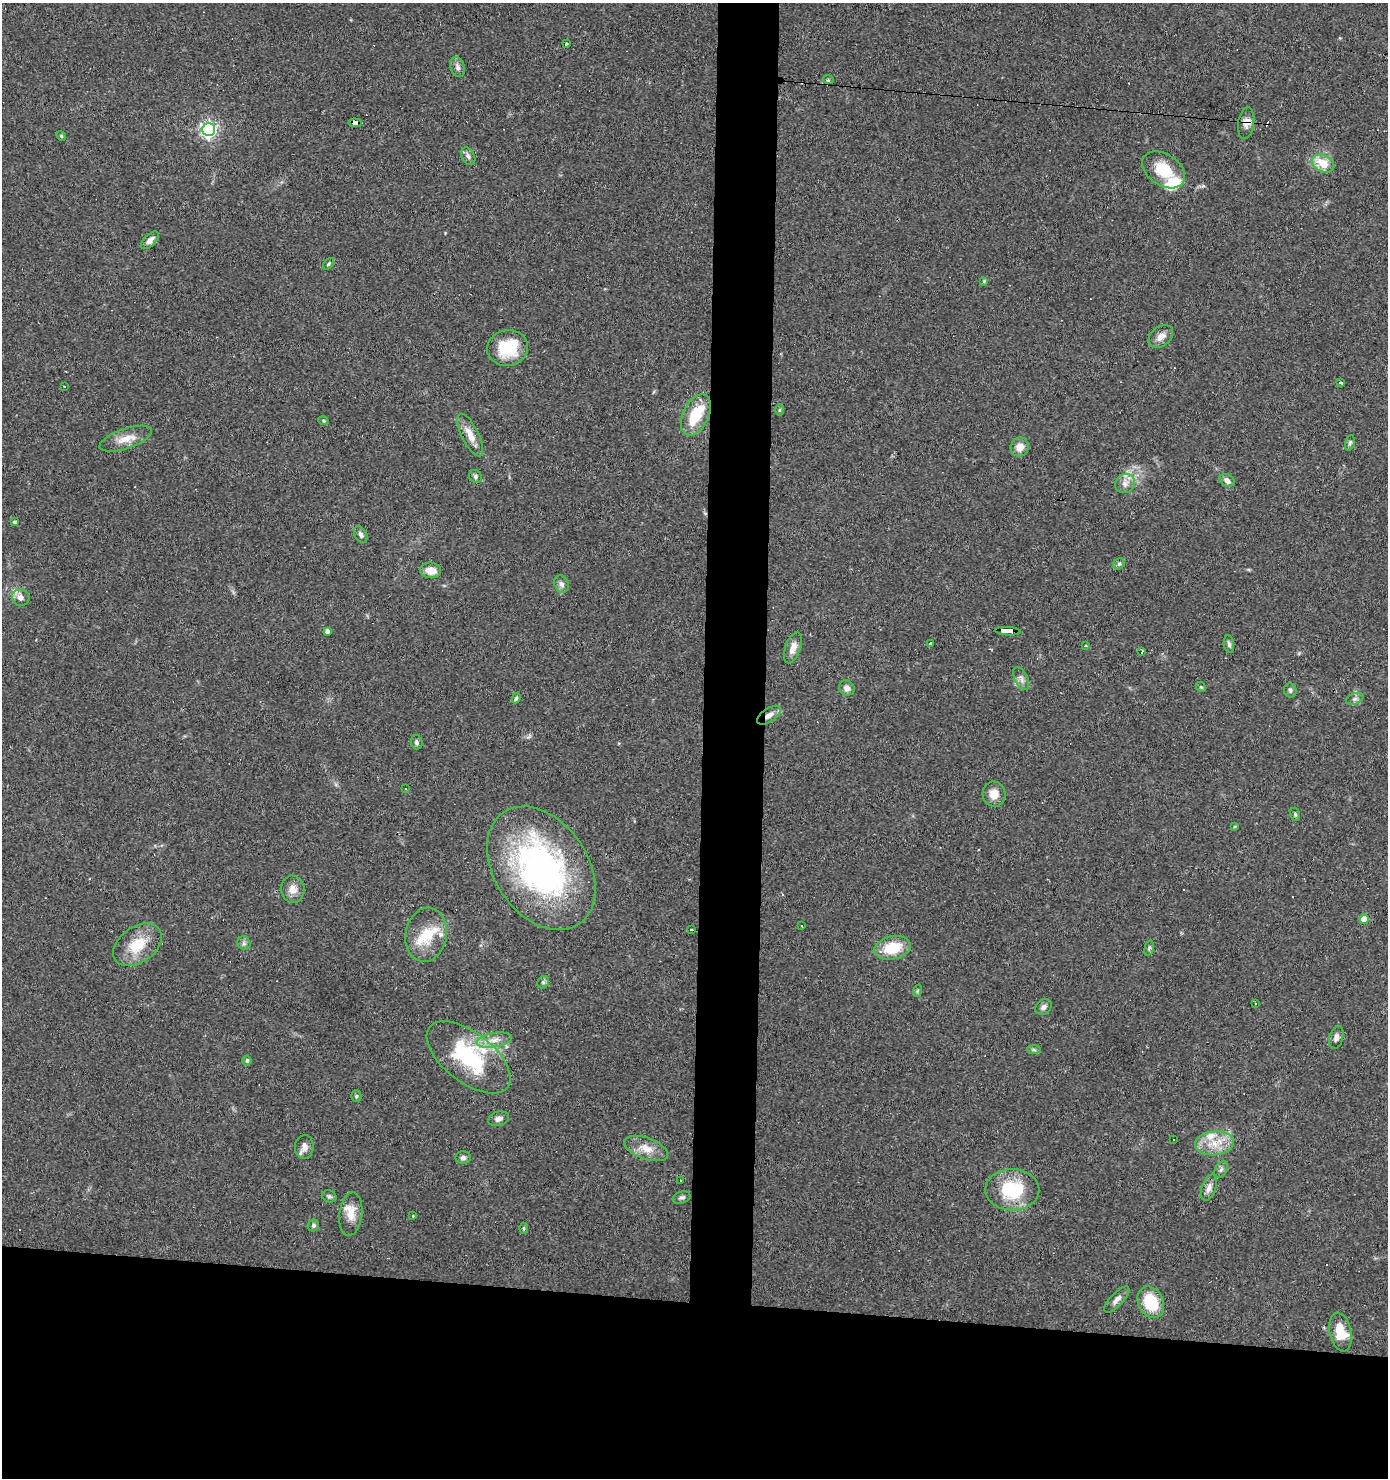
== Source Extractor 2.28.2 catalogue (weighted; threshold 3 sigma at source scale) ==
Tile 8 of 3 x 3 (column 2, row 3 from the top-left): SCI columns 1485-2870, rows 1-1476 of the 4453 x 4429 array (HDU 1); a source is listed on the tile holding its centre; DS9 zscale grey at full resolution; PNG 1390 x 1480 px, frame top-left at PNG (2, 3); each listed source drawn as its Kron ellipse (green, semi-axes under 4 px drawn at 4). Shown black and unused: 16% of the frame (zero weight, under 3 of 4 exposures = <1% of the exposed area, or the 3 px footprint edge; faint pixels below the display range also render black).
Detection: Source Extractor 2.28.2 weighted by HDU 2 'WHT'; one run over the whole footprint, this tile lists its part. Background 0.0606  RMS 0.0051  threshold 0.0229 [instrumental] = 3 sigma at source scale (4.5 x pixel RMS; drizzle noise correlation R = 1.50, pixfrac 1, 0.05/0.05 arcsec/px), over >= 5 px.
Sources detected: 108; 2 inside a brighter object's white glare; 8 cosmic-ray / hot-pixel residue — neither listed nor drawn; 7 inside a brighter listed object's ellipse — not listed separately; the other 91 listed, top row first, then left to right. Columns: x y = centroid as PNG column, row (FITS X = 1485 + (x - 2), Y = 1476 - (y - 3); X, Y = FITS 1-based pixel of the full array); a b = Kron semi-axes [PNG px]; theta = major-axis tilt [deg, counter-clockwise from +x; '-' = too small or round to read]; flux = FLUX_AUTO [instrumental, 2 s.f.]
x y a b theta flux
566 44 3 3 - 1.2
458 67 10 7 -72 2
828 79 5 3 - 0.63
355 123 6 3 -6 47
1246 123 16 8 82 3.6
209 130 6 6 - 160
61 136 5 4 - 0.64
468 156 9 6 -60 1.6
1323 163 12 8 -26 9.7
1164 170 24 15 -34 16
150 240 11 6 43 3.1
328 264 7 4 51 0.82
984 281 4 4 - 0.75
1161 336 14 9 39 3.7
508 348 20 17 9 20
1340 383 3 3 - 1.8
64 386 3 2 - 0.73
779 410 6 4 89 0.61
696 415 22 12 64 17
323 421 5 4 - 0.63
470 435 23 8 -64 6.2
126 439 27 10 19 6.9
1350 443 8 4 77 1
1020 447 9 9 - 4.7
475 476 7 6 - 1
1227 480 8 6 -29 2.5
1125 484 10 9 - 3.1
15 522 4 3 - 1.1
361 534 9 5 -59 1.7
1119 564 6 5 - 0.93
431 570 10 8 -7 5.2
561 584 9 7 -64 2
21 598 9 8 - 2.9
327 631 4 4 - 1.7
1008 631 13 3 -3 110
930 644 3 3 - 6.3
1229 644 9 5 -81 1.1
1086 646 3 3 - 0.97
793 648 16 7 70 4
1142 652 4 2 - 1.1
1021 678 12 6 -64 2.1
1201 687 5 4 - 0.6
847 688 8 7 - 2.6
1290 690 7 6 - 1.1
516 698 5 4 - 1
1355 699 9 5 19 1.5
769 715 13 6 34 3.6
417 742 7 6 - 1.2
406 789 3 2 - 0.47
994 794 12 11 - 5.6
1295 814 7 5 -74 0.85
1235 826 4 3 - 0.52
541 868 67 47 -56 150
293 889 13 12 - 4.7
1364 919 5 4 - 10
801 926 3 2 - 0.71
691 930 3 3 - 1.3
426 935 27 20 80 17
244 943 7 6 - 1.4
137 945 27 18 36 15
893 948 18 11 12 16
1149 948 8 4 76 0.89
543 982 6 5 - 1.1
917 991 6 4 71 0.62
1256 1003 2 2 - 0.53
1043 1007 9 7 39 1.7
1336 1037 12 7 73 2.1
494 1040 18 7 9 4.8
1034 1050 7 4 -2 0.94
468 1057 49 25 -38 46
247 1060 5 4 - 1
356 1096 5 5 - 0.73
498 1119 10 7 16 2.1
1174 1140 2 2 - 0.38
1214 1143 19 12 5 10
304 1147 12 9 87 3.2
646 1148 23 10 -20 7.1
463 1157 7 6 - 1.4
1221 1170 9 5 62 1.4
680 1180 3 3 - 1.5
1209 1188 14 7 70 3
1012 1190 27 20 -1 28
329 1196 7 6 - 1.1
682 1198 9 6 15 1.3
351 1214 22 11 83 7
413 1216 3 3 - 0.43
313 1226 6 5 - 1.1
524 1228 5 3 - 0.57
1117 1299 17 6 46 3
1151 1302 16 12 -64 19
1341 1332 19 11 -78 11
Overlapping masked pixels (flux is a lower limit): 4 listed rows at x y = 355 123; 1246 123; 1008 631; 769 715